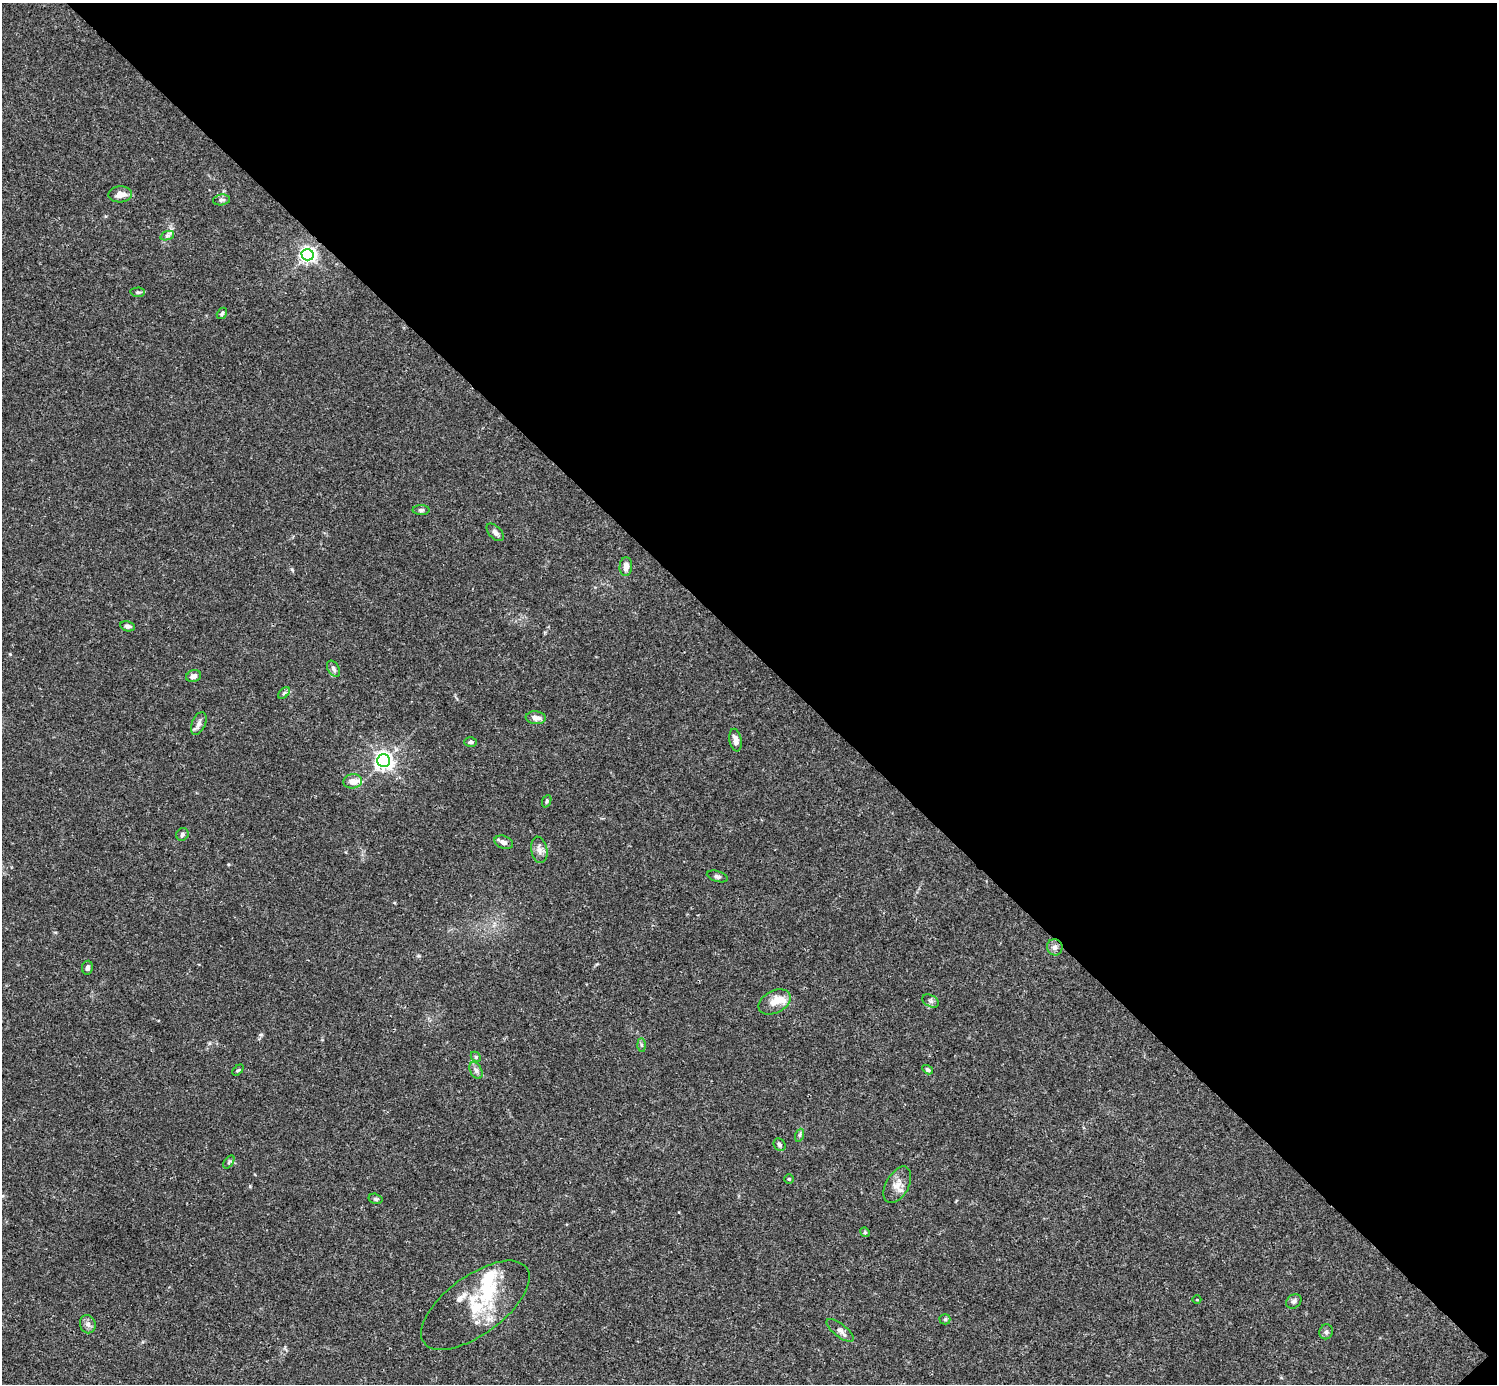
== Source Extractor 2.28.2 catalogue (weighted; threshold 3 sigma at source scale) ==
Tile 8 of 4 x 4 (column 4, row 2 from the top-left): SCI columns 4485-5979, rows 2920-4301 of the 5982 x 5981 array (HDU 1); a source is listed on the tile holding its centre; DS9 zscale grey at full resolution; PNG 1499 x 1386 px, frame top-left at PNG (2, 3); each listed source drawn as its Kron ellipse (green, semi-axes under 4 px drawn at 4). Shown black and unused: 47% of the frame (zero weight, under 3 of 4 exposures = <1% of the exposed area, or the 3 px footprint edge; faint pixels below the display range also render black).
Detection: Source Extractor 2.28.2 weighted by HDU 2 'WHT'; one run over the whole footprint, this tile lists its part. Background 0.0164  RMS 0.0022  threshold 0.0098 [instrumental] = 3 sigma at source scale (4.5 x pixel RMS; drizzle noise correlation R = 1.50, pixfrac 1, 0.05/0.05 arcsec/px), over >= 5 px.
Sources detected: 53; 1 inside a brighter object's white glare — neither listed nor drawn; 5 inside a brighter listed object's ellipse — not listed separately; the other 47 listed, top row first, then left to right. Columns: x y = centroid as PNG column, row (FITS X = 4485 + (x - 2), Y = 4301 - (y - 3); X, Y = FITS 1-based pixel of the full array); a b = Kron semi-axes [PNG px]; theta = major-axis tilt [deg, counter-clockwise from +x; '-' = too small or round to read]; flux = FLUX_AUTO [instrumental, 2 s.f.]
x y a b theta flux
120 194 12 8 3 1.7
221 200 8 5 7 0.5
167 236 7 4 19 0.47
307 255 6 6 - 69
138 292 7 4 2 0.38
222 313 6 4 57 0.41
421 510 8 5 0 0.46
495 532 11 6 -45 0.78
626 567 9 6 85 1.5
127 626 7 5 -13 0.74
333 669 9 5 -58 0.65
194 676 8 5 18 0.94
284 693 7 4 45 0.38
536 718 10 6 -5 1.2
199 723 12 6 66 0.94
735 740 11 6 -79 1.3
470 742 6 4 1 0.45
384 761 6 6 - 98
353 781 9 7 7 1.8
547 801 6 4 69 0.33
182 834 6 6 - 0.48
504 842 9 6 -21 0.95
539 850 13 8 -79 1.3
717 876 11 5 -16 0.56
1055 947 8 7 - 0.9
87 968 7 5 81 0.68
931 1001 9 5 -27 0.58
774 1002 17 11 26 2.3
642 1045 6 4 -88 0.34
476 1057 6 4 -45 0.29
238 1070 6 4 43 0.3
928 1070 6 4 -32 0.43
476 1071 9 5 -63 0.62
800 1135 6 4 71 0.37
779 1145 7 5 -55 0.55
229 1162 7 4 54 0.31
789 1179 5 4 - 0.28
897 1185 20 11 61 2.2
376 1199 7 5 -15 0.35
865 1232 5 4 - 0.29
1197 1300 4 2 - 0.15
1294 1301 8 6 40 0.63
475 1305 64 29 36 12
945 1319 5 5 - 0.33
88 1324 9 7 -72 0.92
840 1330 16 6 -38 0.97
1326 1332 7 6 - 0.6